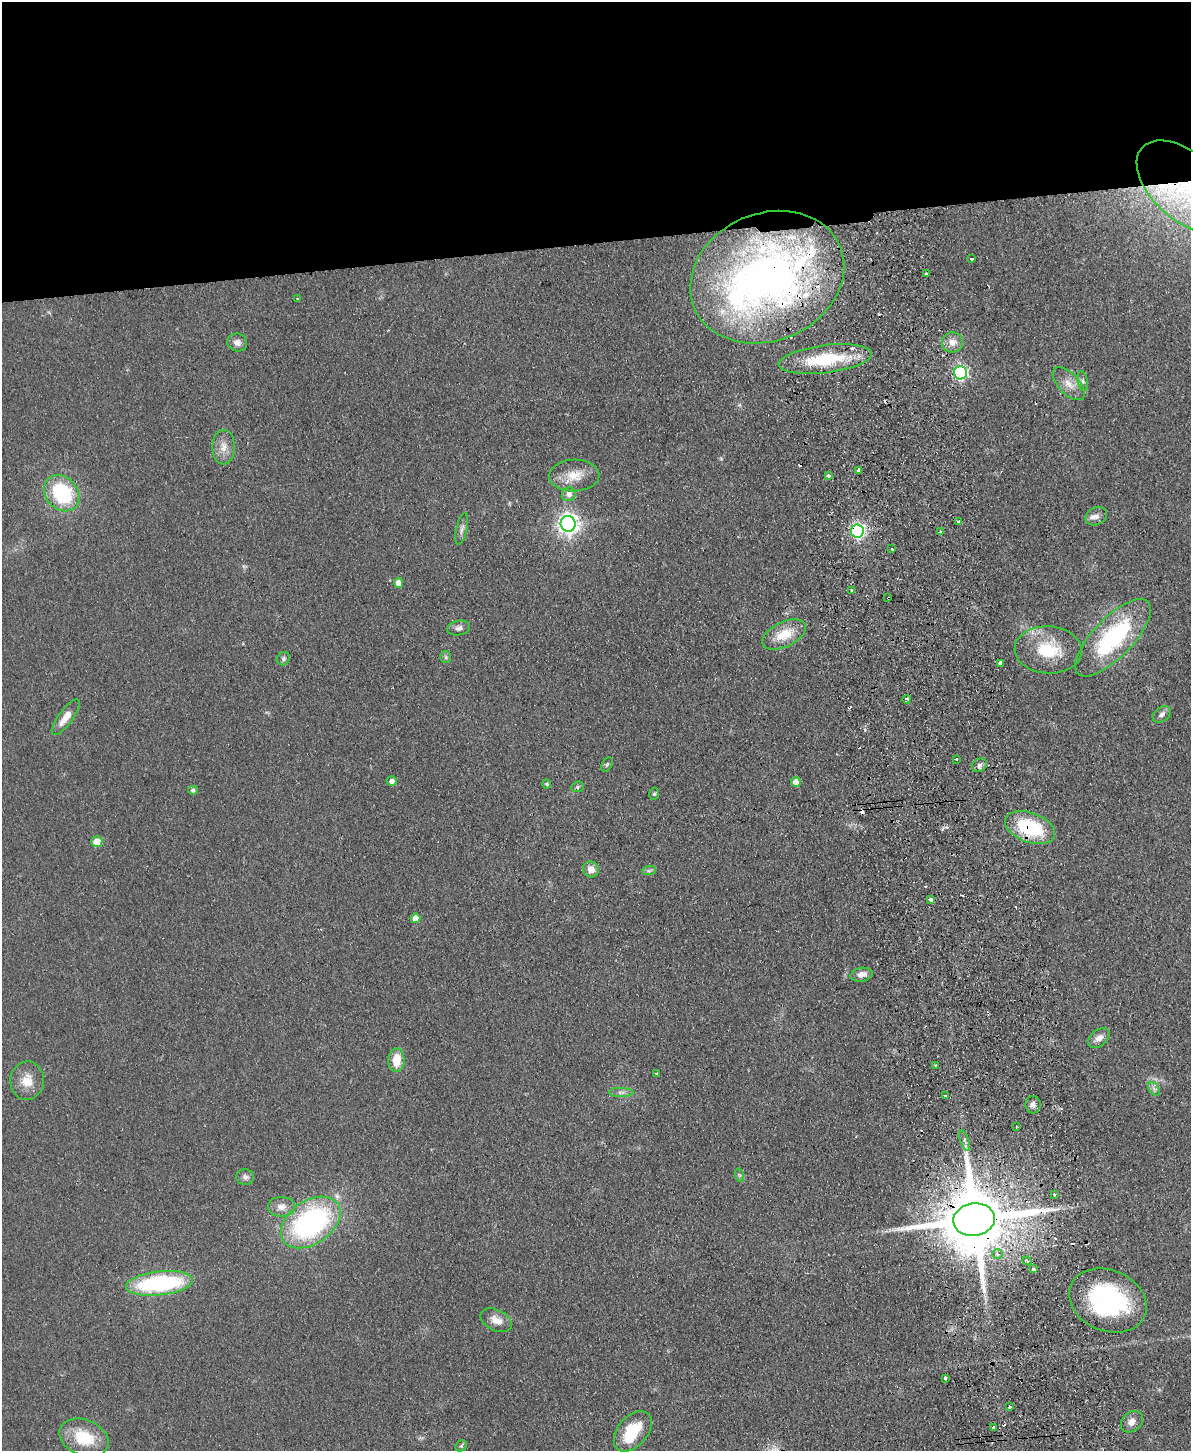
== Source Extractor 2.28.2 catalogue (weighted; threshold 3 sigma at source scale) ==
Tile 2 of 4 x 3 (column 2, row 1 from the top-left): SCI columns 1246-2434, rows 3157-4605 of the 4869 x 4754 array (HDU 1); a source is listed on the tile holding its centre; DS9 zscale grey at full resolution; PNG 1193 x 1453 px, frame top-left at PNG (2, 2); each listed source drawn as its Kron ellipse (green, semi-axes under 4 px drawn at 4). Shown black and unused: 17% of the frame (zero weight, under 2 of 3 exposures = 3% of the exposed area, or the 3 px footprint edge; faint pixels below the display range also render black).
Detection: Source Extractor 2.28.2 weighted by HDU 2 'WHT'; one run over the whole footprint, this tile lists its part. Background 0.0633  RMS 0.0093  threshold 0.042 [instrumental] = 3 sigma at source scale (4.5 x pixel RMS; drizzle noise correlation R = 1.50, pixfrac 1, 0.05/0.05 arcsec/px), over >= 5 px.
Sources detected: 101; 1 inside a brighter object's white glare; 10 cosmic-ray / hot-pixel residue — neither listed nor drawn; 7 inside a brighter listed object's ellipse — not listed separately; the other 83 listed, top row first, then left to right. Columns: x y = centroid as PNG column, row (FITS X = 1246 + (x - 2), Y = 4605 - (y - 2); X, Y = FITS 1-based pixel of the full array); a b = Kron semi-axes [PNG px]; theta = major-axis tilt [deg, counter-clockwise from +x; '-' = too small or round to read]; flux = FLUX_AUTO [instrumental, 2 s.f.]
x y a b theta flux
1187 187 60 33 -41 140
972 259 4 3 - 2.8
926 273 3 3 - 2
767 277 79 63 23 470
297 299 4 3 - 0.9
237 342 10 9 - 5.7
953 342 10 10 - 8.7
825 359 47 14 7 59
960 373 6 6 - 200
1083 381 10 5 -79 2.8
1069 384 20 10 -47 11
223 447 17 11 90 10
859 470 4 3 - 18
574 475 25 16 2 19
828 476 4 3 - 4.1
62 493 20 16 -48 73
569 494 7 6 - 5.9
1096 516 11 9 26 4.7
959 522 3 3 - 4.1
568 524 8 7 - 590
462 529 16 5 77 4
857 531 6 6 - 220
940 532 4 2 - 1.2
892 549 3 3 - 2
398 583 5 4 - 6.4
852 590 3 2 - 1.5
888 598 2 2 - 0.79
458 628 11 7 12 3.9
784 634 23 12 26 22
1113 638 50 19 46 110
1048 650 33 23 -3 43
446 657 6 5 - 1.9
283 659 7 6 - 2
1000 663 3 3 - 8.3
907 699 4 3 - 3.5
1162 714 10 7 39 4.1
66 717 21 7 54 13
957 759 3 2 - 1.7
607 764 8 5 63 1.8
979 765 8 6 36 3
392 781 5 4 - 4.7
796 782 5 4 - 7.9
547 784 4 4 - 2.1
578 787 6 5 - 1.6
193 790 5 4 - 2.7
654 794 6 4 74 1.4
1030 828 26 14 -20 65
97 842 5 5 - 14
591 869 8 7 - 7.6
649 871 7 4 1 1.9
931 899 3 3 - 5
415 918 5 4 - 11
861 975 11 7 9 6.2
1099 1038 12 8 39 6.5
396 1060 12 8 88 18
935 1065 3 2 - 1.1
657 1073 3 2 - 0.91
27 1081 19 17 87 15
1154 1089 7 5 -57 2.4
621 1092 12 4 0 3.2
946 1096 4 3 - 5.4
1033 1105 8 7 - 4.1
1017 1127 4 3 - 1
965 1141 11 4 -70 2.7
739 1175 7 4 -71 1.4
245 1177 9 8 - 3.5
1054 1194 3 3 - 1.9
281 1207 13 10 0 7.6
974 1220 21 16 8 12000
311 1222 33 21 34 190
997 1254 5 5 - 3.6
1027 1261 4 4 - 2.5
1033 1269 4 3 - 5.8
159 1283 33 12 6 120
1108 1300 40 30 -23 140
496 1320 17 10 -26 9.8
945 1378 3 3 - 7.4
1010 1407 3 3 - 2
1132 1422 12 9 42 6.5
993 1428 3 3 - 5.5
633 1431 23 15 49 34
84 1438 25 17 -22 34
461 1446 6 5 - 1.4
Overlapping masked pixels (flux is a lower limit): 7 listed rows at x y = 1187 187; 767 277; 857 531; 888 598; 1030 828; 974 1220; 993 1428
Isophote crosses this tile's border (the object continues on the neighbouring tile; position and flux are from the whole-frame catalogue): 1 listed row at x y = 1187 187